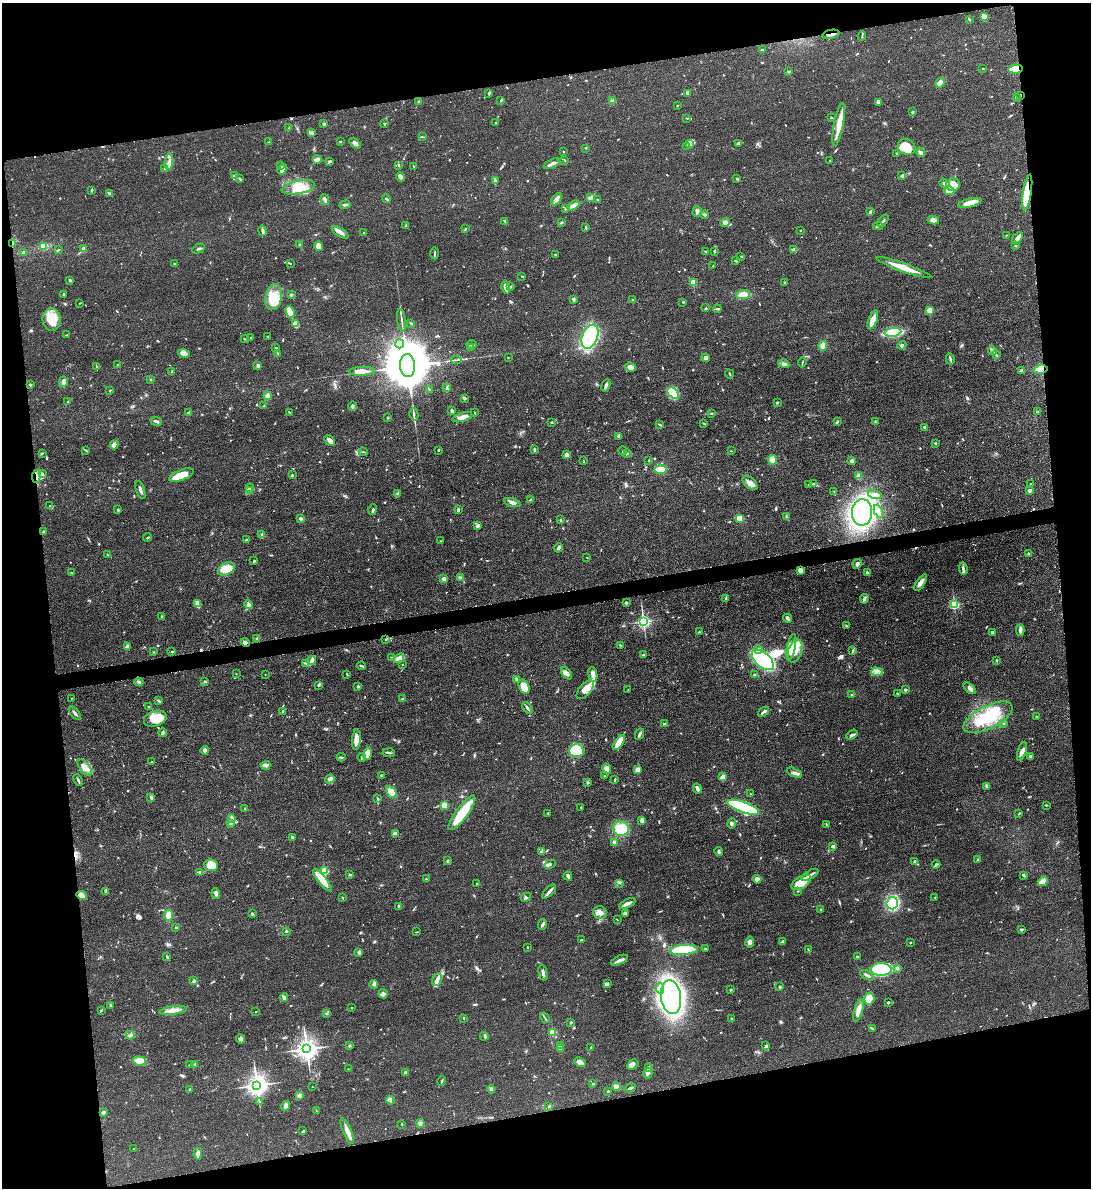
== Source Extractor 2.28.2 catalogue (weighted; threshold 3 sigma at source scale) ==
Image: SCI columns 141-4495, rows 13-4755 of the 4747 x 4767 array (HDU 1 of 3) = the unmasked area's bounding box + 8 px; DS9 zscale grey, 4 x 4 block average (1 PNG px = mean of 4 x 4 image px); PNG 1093 x 1190 px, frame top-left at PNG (2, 3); each listed source drawn as its Kron ellipse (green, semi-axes under 4 px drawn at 4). Shown black and unused: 22% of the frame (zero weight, under 3 of 4 exposures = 2% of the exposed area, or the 3 px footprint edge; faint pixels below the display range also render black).
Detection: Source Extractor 2.28.2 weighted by HDU 2 'WHT'. Background 0.0462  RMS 0.0051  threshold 0.023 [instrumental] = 3 sigma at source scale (4.5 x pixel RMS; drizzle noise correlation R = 1.50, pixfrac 1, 0.05/0.05 arcsec/px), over >= 5 px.
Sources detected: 875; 2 too faint to see at this stretch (4 x 4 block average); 8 inside a brighter object's white glare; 6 cosmic-ray / hot-pixel residue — neither listed nor drawn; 15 coinciding with a brighter row at this scale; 35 inside a brighter listed object's ellipse — not listed separately; of the other 809, all 500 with FLUX_AUTO >= 1.76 (the completeness limit of this list) listed and drawn (309 fainter detections not listed), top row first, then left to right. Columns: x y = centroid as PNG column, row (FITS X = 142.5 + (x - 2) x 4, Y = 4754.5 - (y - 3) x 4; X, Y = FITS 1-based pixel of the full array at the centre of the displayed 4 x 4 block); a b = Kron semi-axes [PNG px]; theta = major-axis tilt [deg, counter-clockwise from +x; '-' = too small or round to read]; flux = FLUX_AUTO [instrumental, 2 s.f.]
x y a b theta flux
984 16 3 3 - 6.7
969 19 3 2 - 2.5
831 34 8 2 11 14
862 36 5 2 - 3.2
762 49 3 2 - 2.5
983 68 2 2 - 2.3
1016 69 7 3 7 80
788 72 3 2 - 4.5
940 83 5 3 - 17
489 93 3 2 - 3.4
688 93 3 2 - 4.7
1020 95 3 2 - 2.5
1017 98 4 2 - 3.4
612 100 4 2 - 4
419 101 2 2 - 3
501 101 3 2 - 1.9
878 102 4 4 - 8.5
677 105 2 2 - 2
912 112 3 2 - 4.8
687 118 2 2 - 2.2
831 118 3 2 - 2.2
496 122 2 2 - 2.7
324 124 3 2 - 5.1
384 124 3 2 - 2.3
839 125 22 4 79 47
289 128 3 2 - 2.7
311 133 4 3 - 5.3
422 137 3 2 - 2.6
269 142 3 2 - 1.9
340 142 2 2 - 2.6
355 143 7 3 -33 11
739 143 4 2 - 4.7
690 144 4 3 - 9.2
687 146 2 2 - 1.8
907 147 9 7 -31 58
586 148 2 2 - 1.8
564 152 2 2 - 1.8
920 152 5 3 - 11
896 153 2 2 - 2.1
317 159 4 2 - 21
565 160 3 2 - 1.9
830 160 2 2 - 1.9
330 161 4 2 - 3.7
169 162 8 3 83 11
552 164 8 2 23 9.2
281 165 2 2 - 1.9
399 165 2 2 - 3.9
414 167 3 2 - 2.2
165 169 3 2 - 5.3
282 169 6 2 69 25
234 175 3 2 - 2.3
902 175 3 3 - 4.2
400 177 5 2 - 20
240 179 3 2 - 4.4
737 179 3 2 - 2.9
495 181 4 3 - 4.7
944 183 5 3 - 6.4
953 185 7 6 - 43
298 187 17 6 11 50
91 190 3 2 - 2.5
949 191 5 3 - 28
1027 192 18 4 82 140
109 193 4 2 - 5.8
591 197 3 3 - 4.4
387 199 4 2 - 4
556 199 7 3 53 13
325 200 5 3 - 9.3
598 200 2 2 - 2.4
970 203 12 4 14 40
345 204 6 2 9 6.2
573 206 6 4 30 11
565 208 3 2 - 2.6
697 211 5 3 - 8.1
870 212 4 2 - 3.2
704 215 4 2 - 3.8
933 220 5 4 - 14
505 221 4 2 - 3.3
883 221 7 2 48 7.7
562 222 3 2 - 3.1
725 222 5 4 - 12
406 225 2 2 - 2.3
878 226 5 2 - 4.9
586 227 4 2 - 3.5
465 229 4 2 - 2.4
800 230 2 2 - 2.2
262 231 5 3 - 7.1
340 232 9 3 -31 14
364 233 3 2 - 2.6
1006 235 3 2 - 1.8
1018 238 6 3 48 15
13 244 4 2 - 6.2
300 245 3 2 - 5.1
44 246 4 4 - 25
319 246 4 4 - 24
1015 246 3 2 - 1.9
59 249 4 2 - 2.3
83 249 3 3 - 10
199 249 7 2 25 5.2
794 250 3 2 - 12
706 251 2 2 - 2.3
24 252 3 2 - 4.7
714 252 2 2 - 2.2
435 253 6 2 90 4.2
556 255 2 2 - 4.9
741 256 3 2 - 2.1
735 260 3 2 - 2.1
290 263 2 2 - 2.2
174 264 3 2 - 2.9
713 266 2 2 - 2.5
904 268 29 3 -19 60
522 276 3 2 - 2
70 280 2 2 - 5.4
784 282 2 2 - 3.1
693 283 2 2 - 130
506 287 7 3 -78 25
511 287 3 2 - 1.9
63 294 2 2 - 4
291 295 3 2 - 3.9
743 295 7 4 6 22
274 297 13 8 82 51
573 299 3 2 - 7.2
632 300 2 2 - 3.1
683 302 2 2 - 7.9
80 303 3 2 - 1.9
706 308 3 2 - 2.9
717 309 4 2 - 4.5
930 310 2 2 - 120
290 312 6 2 -67 79
51 320 11 9 -83 77
402 320 11 2 -81 8.1
873 320 10 3 69 40
411 323 3 2 - 3.1
296 324 3 3 - 32
893 332 8 4 7 190
66 335 4 2 - 2.5
268 336 2 2 - 2.4
590 337 13 7 67 270
251 338 2 2 - 2.8
245 339 4 2 - 3.6
399 344 4 3 - 10
472 345 5 2 - 3.3
902 345 4 3 - 5.1
823 346 5 4 - 17
276 348 2 2 - 2.2
470 348 4 2 - 3.2
992 351 4 2 - 6.1
184 353 6 4 -17 12
278 353 2 2 - 2.5
997 355 3 2 - 4.2
508 358 2 2 - 2
706 358 4 3 - 9.3
950 359 6 2 -76 5.4
456 360 5 2 - 4
802 362 5 2 - 2.5
784 364 6 3 -16 8.3
118 365 2 2 - 2
96 366 4 2 - 2.6
258 366 3 2 - 6.4
407 366 11 7 -86 28000
630 367 5 4 - 19
1041 369 7 4 7 36
362 371 13 4 2 32
1022 371 2 2 - 31
172 372 3 2 - 2.7
730 374 4 2 - 4.2
151 379 2 2 - 2.6
63 382 5 3 - 9.5
30 385 2 2 - 15
606 386 6 2 68 7.9
447 388 4 2 - 4.7
429 389 4 2 - 3.7
110 390 2 2 - 2.3
673 393 7 4 -42 96
267 396 3 3 - 6.8
464 398 3 2 - 5
68 402 3 2 - 3.4
777 403 3 2 - 3.1
264 405 4 2 - 3
352 406 5 3 - 5.9
452 411 3 2 - 6.5
1038 411 3 2 - 2.5
289 412 3 2 - 1.9
188 413 4 2 - 9.3
475 413 2 2 - 2.2
414 414 6 2 -77 6.2
711 414 2 2 - 2.2
462 417 10 4 16 20
388 418 3 2 - 2.3
156 421 6 2 -21 8.1
552 422 2 2 - 3.4
838 422 3 2 - 3.1
875 422 4 2 - 3.1
704 423 4 2 - 2.2
660 424 2 2 - 2
924 427 2 2 - 13
619 436 3 3 - 8.3
330 441 6 3 -45 17
935 443 2 2 - 7.9
114 445 4 3 - 16
534 449 3 2 - 4.6
86 450 4 2 - 3.1
438 450 2 2 - 4.8
623 451 4 2 - 3.9
731 451 3 2 - 1.8
363 452 4 2 - 2.8
42 453 2 2 - 2.3
627 453 2 2 - 1.8
566 455 2 2 - 48
649 460 2 2 - 2.7
772 460 5 4 - 22
583 461 2 2 - 2.4
852 461 2 2 - 15
660 470 6 4 1 59
42 474 4 2 - 5.2
181 475 13 5 21 54
292 475 3 2 - 3
36 476 7 4 82 16
859 476 4 3 - 12
750 483 9 5 -42 17
1031 483 3 2 - 2.3
808 484 2 2 - 3.3
814 484 4 2 - 4.4
250 488 4 2 - 3.9
140 490 9 2 -71 13
250 490 4 2 - 5.1
1029 490 3 2 - 9.6
834 492 3 2 - 2.2
397 494 3 2 - 3.4
875 495 7 3 -13 14
531 500 3 2 - 7.6
512 502 8 3 -15 12
49 506 2 2 - 2.4
373 509 5 2 - 4.8
118 510 2 2 - 4.6
458 510 3 2 - 5.5
879 511 7 2 -65 7.6
862 512 13 10 87 840
786 516 3 2 - 2.9
739 518 3 3 - 21
301 519 4 3 - 6.4
560 520 3 2 - 3.3
478 526 3 2 - 12
43 532 2 2 - 5.3
262 534 3 2 - 2.1
147 537 4 2 - 2.6
247 540 3 3 - 4.9
441 541 2 2 - 2.4
559 548 5 2 - 7.4
1028 554 3 3 - 4.5
107 555 2 2 - 2.4
587 557 2 2 - 2
254 561 3 2 - 3.6
857 564 5 3 - 9.3
226 569 9 5 29 65
963 569 6 3 -84 7.4
800 570 3 3 - 12
72 572 2 2 - 2.1
867 573 3 2 - 8.6
460 578 4 3 - 7.7
444 579 3 2 - 16
921 583 9 4 55 14
726 598 3 2 - 2.3
864 599 5 2 - 8.1
626 603 3 2 - 5.7
198 604 4 3 - 23
249 604 4 3 - 11
954 604 2 2 - 370
161 616 2 2 - 2.1
787 618 5 3 - 8.6
643 621 2 2 - 920
846 626 3 2 - 2.5
1020 630 6 3 86 11
699 632 2 2 - 2.6
993 633 3 2 - 10
257 639 3 2 - 7.7
386 639 3 2 - 2.2
245 642 5 3 - 8.6
620 645 2 2 - 3.8
127 646 3 3 - 8.5
791 647 13 4 78 50
758 649 4 3 - 5.6
853 650 4 2 - 3.5
795 651 12 7 69 47
154 652 2 2 - 1.8
172 652 2 2 - 2.5
643 655 3 2 - 2.9
392 657 3 2 - 1.8
399 658 5 3 - 33
763 660 13 7 -41 440
996 660 2 2 - 4.2
311 661 4 2 - 6.1
306 663 3 2 - 2.8
402 665 2 2 - 1.8
361 666 5 2 - 4.1
877 672 6 3 -3 11
566 673 7 3 -50 13
236 674 2 2 - 3.3
593 674 7 3 -77 23
265 675 2 2 - 1.9
347 675 3 2 - 2.1
754 675 3 2 - 3.2
516 679 4 2 - 3.8
205 681 4 2 - 4
139 682 4 2 - 4
318 686 2 2 - 2
358 687 2 2 - 6.6
524 687 7 5 -62 48
970 688 7 3 -42 11
628 689 2 2 - 1.8
585 690 11 5 49 26
905 690 2 2 - 17
897 693 2 2 - 7.4
852 695 3 2 - 4.3
71 698 2 2 - 2
402 698 3 2 - 2.3
158 701 4 2 - 3.6
149 707 2 2 - 2
527 708 7 2 -53 6.2
283 711 2 2 - 3.6
763 712 6 2 38 8.5
75 713 8 2 -51 7.3
988 717 27 11 27 120
1037 717 3 2 - 4
155 719 11 7 20 54
1004 723 2 2 - 1.8
664 724 3 2 - 3
162 733 4 2 - 5
639 734 6 2 64 5.9
852 735 6 2 34 6.4
356 740 10 3 85 39
619 743 9 4 55 47
205 750 4 3 - 10
576 751 7 6 - 160
1022 751 10 4 72 16
389 753 6 2 -5 5.7
367 754 6 3 74 36
1030 756 4 2 - 5
341 757 4 2 - 4
362 757 4 2 - 4
152 762 3 2 - 3.6
266 765 5 2 - 19
85 767 10 5 -51 35
607 769 5 4 - 17
638 770 3 3 - 21
794 773 8 3 -24 9.5
381 775 2 2 - 5.8
604 776 3 2 - 1.8
723 777 4 3 - 19
330 779 5 3 - 11
78 780 6 2 -65 6.9
615 780 3 2 - 3.5
588 782 2 2 - 3.9
986 786 3 2 - 6.6
697 788 5 2 - 13
392 792 7 4 -53 43
750 794 3 2 - 2.3
151 797 3 2 - 3.8
378 799 3 2 - 4.2
444 805 2 2 - 93
1046 805 2 2 - 2.2
581 807 2 2 - 2.1
743 807 16 5 -19 310
244 808 2 2 - 2.1
462 813 21 6 54 110
548 813 2 2 - 2.5
1019 814 2 2 - 2.5
231 818 4 3 - 17
642 820 3 3 - 11
231 823 4 3 - 6.2
732 823 5 3 - 5.3
826 824 3 2 - 1.9
621 829 8 7 - 61
395 834 2 2 - 50
292 838 2 2 - 2
615 842 3 2 - 12
833 846 2 2 - 32
542 852 3 2 - 3
719 852 4 2 - 4.2
978 860 2 2 - 3.6
447 861 3 2 - 2.7
914 862 2 2 - 2.4
550 864 6 3 26 7.2
936 864 4 3 - 5.2
211 865 7 6 - 58
324 871 2 2 - 200
200 872 4 2 - 8.2
349 874 3 2 - 3.5
810 875 9 2 30 11
1023 875 3 2 - 5.8
568 876 4 3 - 8.4
426 879 2 2 - 2.3
757 879 4 4 - 12
322 880 14 4 -51 59
1043 881 5 2 - 51
801 882 11 6 32 61
477 883 2 2 - 1.9
620 883 3 2 - 3.4
106 891 4 2 - 4.5
549 891 9 2 46 11
797 891 2 2 - 1.8
216 894 5 2 - 10
82 895 5 3 - 28
526 897 5 3 - 5.1
935 897 3 2 - 1.8
343 898 3 2 - 1.8
627 903 9 2 25 14
892 903 6 5 - 230
399 906 4 2 - 3.9
821 910 3 2 - 2.1
252 913 3 2 - 3.2
600 913 6 6 - 18
625 913 3 3 - 13
169 915 5 4 - 25
617 920 3 2 - 1.8
543 924 5 2 - 7.9
176 928 3 2 - 3.4
1021 929 4 2 - 3.1
286 931 2 2 - 9.3
417 932 3 2 - 1.9
581 940 3 2 - 1.9
750 942 5 3 - 12
782 942 3 2 - 3.4
910 942 2 2 - 6
527 947 2 2 - 2.2
705 949 3 2 - 3.4
808 949 3 2 - 2
683 950 14 5 5 150
359 952 3 3 - 7.6
167 957 3 2 - 4.4
857 957 2 2 - 10
619 960 9 3 24 11
897 968 4 3 - 4.9
881 969 10 6 -2 180
543 973 8 2 -77 11
867 975 7 2 -30 8.4
437 980 6 3 62 17
194 981 3 2 - 6.5
607 983 4 3 - 4.2
374 985 4 2 - 5.1
780 987 3 2 - 4
660 988 5 3 - 12
731 990 4 2 - 2.5
383 994 4 4 - 9.9
284 997 4 3 - 7
671 997 17 10 -82 1100
869 999 6 5 - 58
888 1002 2 2 - 3.4
110 1005 3 2 - 3
351 1008 3 2 - 1.9
102 1010 3 2 - 2.6
173 1010 13 4 8 25
256 1011 2 2 - 3.3
858 1011 12 4 73 17
326 1013 3 2 - 2.5
464 1018 2 2 - 4.1
545 1018 5 2 - 4.3
731 1018 2 2 - 2.1
571 1023 2 2 - 5.3
872 1028 3 2 - 3.9
553 1032 2 2 - 130
130 1035 4 3 - 6.7
484 1036 4 2 - 3.8
241 1039 5 3 - 6.6
350 1046 2 2 - 2.3
560 1046 3 2 - 11
766 1046 3 2 - 2.9
591 1047 3 2 - 2.7
560 1048 2 2 - 19
307 1049 4 3 - 2400
139 1061 6 4 -6 38
580 1062 6 4 -28 15
195 1064 3 2 - 3.4
633 1064 6 4 32 9.3
189 1065 3 2 - 2.2
648 1067 4 2 - 4.4
348 1069 2 2 - 2
405 1072 3 3 - 5.5
648 1073 5 4 - 9
442 1081 5 2 - 3.8
593 1084 3 2 - 2.4
257 1085 4 3 - 2300
312 1087 2 2 - 1.9
616 1087 4 3 - 18
630 1088 6 2 17 5.1
190 1089 3 2 - 2.6
491 1089 4 2 - 6.6
608 1091 2 2 - 3
300 1095 3 2 - 3.7
390 1100 4 2 - 4.1
260 1102 2 2 - 5.6
285 1106 5 3 - 7
549 1106 2 2 - 3.2
316 1111 3 2 - 2
103 1112 4 3 - 4.5
420 1123 4 3 - 6.4
402 1124 2 2 - 1.9
303 1131 3 2 - 2.8
347 1131 14 4 -68 19
134 1149 2 2 - 2.6
198 1154 6 3 89 16
Overlapping masked pixels (flux is a lower limit): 10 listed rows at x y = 831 34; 1016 69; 1020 95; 1027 192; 13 244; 1041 369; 36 476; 386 639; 245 642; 82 895
Diffuse or blended objects may show on this block-average render without a row.